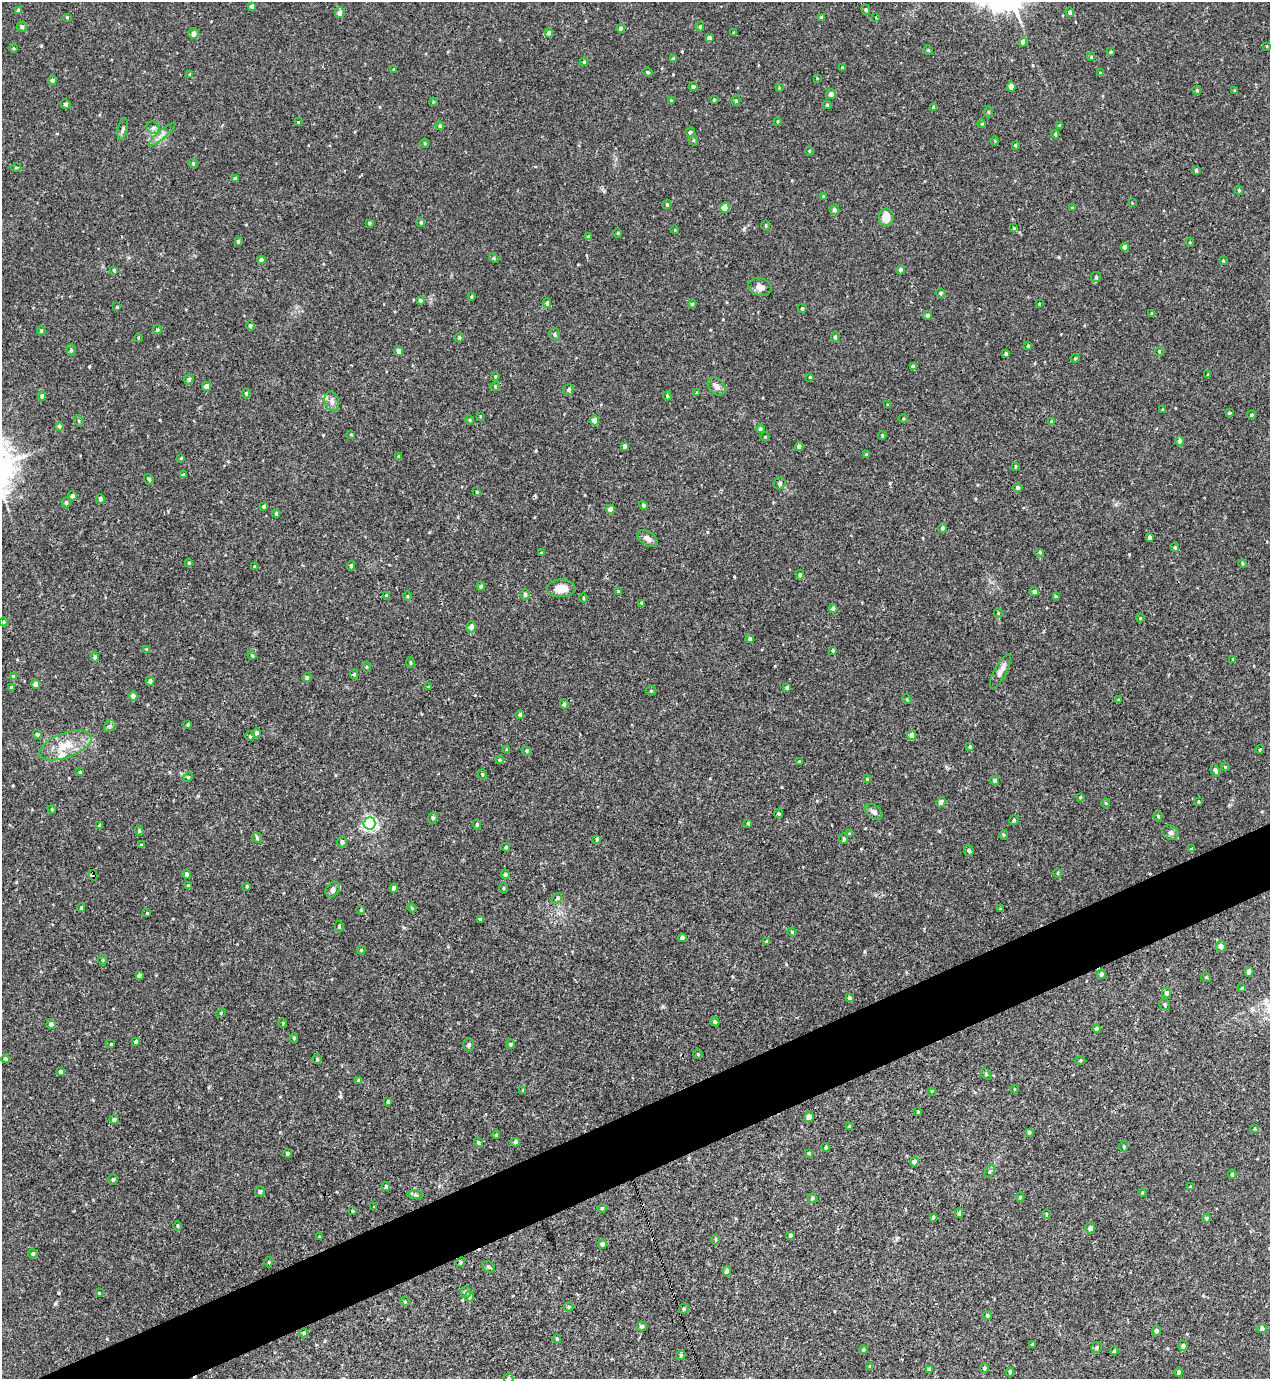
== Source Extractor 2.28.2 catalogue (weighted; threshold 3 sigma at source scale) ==
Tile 7 of 4 x 4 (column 3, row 2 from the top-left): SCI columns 2687-3954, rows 2814-4190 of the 5522 x 5568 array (HDU 1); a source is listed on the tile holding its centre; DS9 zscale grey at full resolution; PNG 1272 x 1381 px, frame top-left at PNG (2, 2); each listed source drawn as its Kron ellipse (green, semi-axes under 4 px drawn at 4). Shown black and unused: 4% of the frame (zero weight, under 3 of 4 exposures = <1% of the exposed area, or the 3 px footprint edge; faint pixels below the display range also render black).
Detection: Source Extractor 2.28.2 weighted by HDU 2 'WHT'; one run over the whole footprint, this tile lists its part. Background 0.02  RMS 0.0041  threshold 0.0185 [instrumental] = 3 sigma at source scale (4.5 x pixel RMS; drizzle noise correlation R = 1.50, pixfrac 1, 0.05/0.05 arcsec/px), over >= 5 px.
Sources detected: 376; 2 cosmic-ray / hot-pixel residue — neither listed nor drawn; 2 inside a brighter listed object's ellipse — not listed separately; the other 372 listed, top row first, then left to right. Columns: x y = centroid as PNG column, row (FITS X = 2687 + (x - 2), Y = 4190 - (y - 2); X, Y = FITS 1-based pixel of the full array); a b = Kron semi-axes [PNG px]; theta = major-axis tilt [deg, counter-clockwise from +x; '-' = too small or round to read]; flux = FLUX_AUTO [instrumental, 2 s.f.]
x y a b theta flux
252 6 4 4 - 1.2
19 10 4 4 - 1.3
866 10 5 4 - 0.51
1070 12 4 4 - 1.3
340 13 5 5 - 1.9
67 17 5 4 - 0.44
822 17 4 3 - 0.92
876 17 2 2 - 0.28
22 27 5 4 - 0.75
700 27 5 4 - 0.61
621 28 4 4 - 1.1
193 33 5 5 - 1.8
549 33 4 4 - 1.5
733 33 4 3 - 0.35
709 38 4 4 - 1.3
1023 42 5 4 - 2.3
1267 46 4 2 - 0.3
13 48 4 3 - 0.38
928 50 5 5 - 0.54
1111 52 3 3 - 0.59
1091 57 4 3 - 0.41
673 59 4 3 - 1
584 62 4 4 - 0.59
842 68 3 3 - 0.44
394 69 3 3 - 0.36
648 72 5 3 - 0.57
1100 73 4 3 - 0.38
190 74 4 4 - 0.43
817 78 3 3 - 0.27
52 80 4 4 - 0.98
693 86 4 4 - 0.93
1011 86 5 4 - 3.6
779 88 3 3 - 0.27
1197 90 4 4 - 0.48
1235 91 4 3 - 0.46
831 94 5 5 - 1.5
671 100 4 3 - 0.31
714 100 3 3 - 0.39
736 100 5 4 - 0.56
433 102 4 3 - 0.36
66 104 5 4 - 0.88
827 105 4 3 - 0.61
933 107 4 3 - 0.67
988 112 5 3 - 0.4
778 121 3 3 - 0.39
298 122 4 3 - 0.38
982 124 4 3 - 0.34
1060 125 3 3 - 0.54
440 126 4 4 - 0.61
153 128 7 5 -43 0.92
123 129 11 5 76 1
690 132 5 4 - 0.84
162 134 17 3 40 1.3
1055 134 4 3 - 0.64
693 140 5 5 - 0.55
995 141 4 3 - 0.33
425 143 4 3 - 0.45
1015 145 3 3 - 0.65
809 151 5 3 - 0.35
193 163 4 4 - 0.46
16 167 5 3 - 0.39
1196 170 4 3 - 0.65
235 178 3 3 - 0.66
1239 190 5 4 - 0.47
824 196 4 4 - 0.62
1132 203 3 3 - 0.26
667 204 5 4 - 0.62
725 208 5 4 - 7.2
1072 208 2 2 - 0.33
835 210 5 4 - 1
886 217 8 7 - 5.6
421 222 5 4 - 0.51
369 223 4 3 - 0.59
766 225 5 3 - 0.4
1014 228 4 4 - 0.61
675 230 4 3 - 0.32
618 233 4 3 - 0.33
588 237 3 3 - 0.55
238 241 4 3 - 0.67
1190 242 4 3 - 0.34
1125 247 4 4 - 2.5
494 258 5 4 - 0.48
261 260 4 4 - 1.6
1223 261 4 3 - 0.46
114 270 4 3 - 0.54
900 270 4 4 - 1.1
1096 277 5 5 - 0.58
760 287 12 8 -18 2.5
941 293 5 4 - 0.68
471 297 4 3 - 0.42
420 300 4 4 - 0.76
547 303 5 4 - 1.1
692 304 4 4 - 0.67
1039 304 3 3 - 0.35
117 307 3 3 - 0.5
802 308 4 3 - 0.56
1152 314 3 3 - 0.57
928 315 4 4 - 0.84
250 326 5 4 - 0.72
157 330 4 4 - 0.56
41 331 4 3 - 0.68
555 334 6 5 - 0.75
835 337 5 4 - 0.68
138 338 4 3 - 0.36
459 338 4 4 - 0.74
1028 346 4 3 - 0.58
71 350 6 4 90 0.86
399 351 4 4 - 2.2
1159 351 4 4 - 0.41
1006 353 3 3 - 0.65
1075 358 4 4 - 0.39
913 367 4 4 - 1.8
1208 375 3 3 - 0.48
495 376 4 3 - 0.39
810 377 4 3 - 0.4
189 379 5 4 - 0.85
207 386 4 4 - 2.8
495 386 4 4 - 0.43
717 386 10 7 -46 2.2
569 390 6 5 - 0.84
246 393 5 4 - 0.6
697 393 4 2 - 0.32
42 396 4 4 - 1.3
667 396 4 3 - 0.48
332 401 10 7 -74 1.7
887 405 4 2 - 0.35
1163 410 3 3 - 0.5
1229 413 4 3 - 0.59
1252 415 4 4 - 0.53
480 416 4 2 - 0.27
903 418 4 3 - 0.36
470 420 5 3 - 0.43
594 420 5 4 - 3.7
79 421 6 3 -72 0.4
1051 422 4 4 - 0.59
59 426 4 4 - 0.66
760 429 4 4 - 0.99
351 434 3 3 - 0.84
882 436 4 3 - 0.4
765 437 4 3 - 0.3
1180 441 5 4 - 1.3
624 446 4 3 - 1.1
799 447 4 4 - 1.9
866 454 3 3 - 0.5
399 456 4 3 - 0.66
181 458 4 3 - 0.33
1016 466 4 3 - 0.4
183 475 4 4 - 0.5
149 479 6 4 -54 0.5
780 483 6 6 - 0.88
1018 488 5 4 - 1
477 492 3 3 - 0.51
72 496 4 4 - 1.5
100 499 5 4 - 1.1
66 502 5 4 - 0.9
643 505 4 4 - 0.71
264 506 4 3 - 0.73
610 509 4 4 - 2.7
276 513 4 3 - 0.62
942 528 4 4 - 0.75
1150 537 4 3 - 1.2
648 539 11 7 -36 2.2
1175 547 4 3 - 0.47
1040 552 4 3 - 0.44
541 553 3 3 - 0.33
189 563 4 4 - 0.46
1243 563 4 4 - 0.51
255 566 3 3 - 0.49
351 566 4 4 - 0.86
800 575 5 4 - 0.84
481 586 4 4 - 0.79
561 588 14 8 1 5.1
618 591 4 3 - 0.51
1034 592 4 4 - 1.2
525 594 5 4 - 0.98
386 595 4 4 - 0.68
408 596 5 3 - 0.43
1056 597 4 3 - 0.68
583 598 5 3 - 0.37
642 603 4 3 - 0.76
833 608 4 4 - 1.3
998 613 5 4 - 0.47
1140 618 4 4 - 0.36
4 622 4 3 - 0.41
471 627 5 5 - 1.7
750 639 4 4 - 0.98
146 649 4 3 - 0.32
833 650 4 3 - 0.44
252 655 5 4 - 0.55
95 657 5 4 - 0.79
1233 659 3 3 - 0.53
410 663 5 3 - 0.43
367 667 5 3 - 0.36
1000 672 19 6 62 2.6
354 674 5 4 - 0.56
13 676 4 4 - 0.39
307 678 4 4 - 1.1
150 681 4 4 - 1.3
36 684 4 4 - 3.2
11 687 4 3 - 0.4
429 687 4 3 - 0.4
787 687 3 3 - 0.63
651 691 5 5 - 0.49
133 696 4 4 - 2.1
907 699 5 4 - 0.45
1119 700 4 2 - 0.3
564 704 5 4 - 0.64
520 714 4 4 - 0.76
188 724 4 3 - 0.41
110 726 6 5 - 0.73
256 733 4 4 - 1.3
37 734 4 4 - 0.6
912 735 4 4 - 4
250 736 4 4 - 0.59
65 745 27 12 20 8.9
970 747 3 3 - 0.64
1260 749 4 3 - 0.31
506 750 4 3 - 0.39
526 751 5 4 - 0.52
500 760 4 3 - 0.42
799 762 4 3 - 0.52
1225 767 4 4 - 0.37
1215 770 6 4 -66 1.3
80 772 4 4 - 0.4
482 774 5 3 - 0.49
188 777 5 4 - 0.47
867 779 4 4 - 0.39
995 780 4 4 - 1.1
1080 797 4 3 - 0.32
941 802 5 4 - 1.3
1198 802 3 2 - 0.39
1106 803 4 4 - 0.41
52 809 4 3 - 0.44
874 812 9 6 -37 1.6
779 814 4 4 - 0.74
1158 816 4 4 - 0.6
433 818 5 4 - 0.56
1014 820 5 4 - 0.64
369 823 6 6 - 94
748 823 4 3 - 0.64
100 825 4 3 - 0.81
477 825 5 4 - 0.57
139 831 5 4 - 0.51
1170 833 9 7 -25 1.2
849 834 4 3 - 0.46
1004 835 5 3 - 0.4
257 838 5 4 - 0.63
597 839 3 3 - 1.8
844 839 5 4 - 0.51
342 842 5 5 - 0.96
141 845 4 3 - 0.42
506 847 4 4 - 0.57
1192 849 3 3 - 0.55
969 851 5 5 - 0.97
1058 873 5 3 - 0.38
187 874 5 4 - 1
505 874 5 4 - 0.69
93 875 5 4 - 52
188 885 4 3 - 0.46
247 886 3 2 - 0.41
394 888 4 4 - 1.2
504 888 5 3 - 0.4
333 890 8 6 55 1.9
557 898 5 4 - 0.64
81 907 4 3 - 0.44
412 908 4 4 - 0.43
1000 909 3 3 - 0.36
361 910 4 4 - 0.47
147 913 3 3 - 0.31
480 919 3 3 - 0.47
339 926 6 4 90 0.61
792 932 4 3 - 0.41
682 938 4 4 - 1.5
767 942 4 4 - 0.57
1221 946 5 5 - 1.6
361 950 4 4 - 0.51
103 960 5 3 - 0.45
1249 972 5 4 - 2.8
1101 974 5 4 - 0.8
139 975 4 4 - 1.2
1206 977 5 3 - 0.33
1242 988 4 3 - 0.56
1166 993 5 4 - 1.5
849 998 4 4 - 0.87
1165 1005 6 5 - 0.71
221 1013 5 4 - 0.43
715 1022 5 4 - 0.6
283 1023 5 3 - 0.35
51 1024 4 4 - 1.3
1097 1029 4 4 - 0.74
294 1038 5 4 - 0.53
136 1041 4 3 - 0.98
111 1044 4 4 - 0.42
511 1044 5 4 - 0.52
469 1045 6 5 - 0.9
698 1054 5 4 - 0.44
6 1059 4 4 - 0.87
317 1059 4 4 - 0.58
1080 1060 5 3 - 0.41
61 1072 4 4 - 1.1
986 1074 6 4 -46 0.52
359 1080 4 4 - 0.67
1014 1089 4 3 - 0.31
523 1091 4 3 - 0.63
932 1091 4 3 - 0.35
388 1102 4 3 - 1.1
918 1112 4 3 - 0.4
809 1117 5 4 - 3
114 1120 5 4 - 1
849 1127 4 3 - 0.67
1255 1128 4 3 - 0.37
1029 1132 4 4 - 0.66
496 1135 4 3 - 0.39
478 1142 4 4 - 0.78
515 1142 4 4 - 0.76
826 1147 4 3 - 0.56
1124 1147 5 4 - 0.52
287 1153 4 4 - 0.88
809 1153 4 3 - 0.42
914 1162 4 4 - 1.5
990 1171 7 4 58 0.66
1232 1174 4 4 - 0.54
113 1180 5 5 - 0.85
386 1187 4 4 - 0.78
1191 1187 4 4 - 0.53
260 1191 5 5 - 0.79
1142 1193 4 3 - 0.38
415 1195 8 4 -1 0.76
1020 1197 4 4 - 0.55
812 1198 5 4 - 0.61
374 1207 3 3 - 0.32
602 1208 4 4 - 0.49
352 1211 4 3 - 0.4
959 1213 5 3 - 0.74
1046 1214 5 3 - 0.38
933 1217 4 3 - 0.48
1207 1218 4 3 - 0.51
178 1226 5 3 - 0.42
1090 1228 5 5 - 1.7
791 1235 3 3 - 0.61
319 1237 4 3 - 0.31
716 1239 6 3 89 0.45
602 1244 4 4 - 1
33 1254 5 4 - 0.77
269 1262 5 3 - 0.35
460 1262 5 4 - 0.65
488 1267 7 5 -38 0.76
727 1271 4 4 - 2.1
465 1292 6 5 - 1
99 1293 3 2 - 0.3
469 1296 5 4 - 0.96
405 1302 5 4 - 0.48
569 1307 5 4 - 0.56
684 1309 5 4 - 0.6
987 1315 4 4 - 0.78
642 1326 5 5 - 0.99
1262 1328 5 4 - 1.2
1156 1331 5 4 - 0.85
304 1333 5 4 - 0.51
557 1339 4 4 - 0.53
1032 1344 3 2 - 0.33
1183 1346 5 5 - 0.91
1096 1348 5 5 - 0.68
863 1350 4 3 - 0.53
1114 1351 4 4 - 0.44
681 1355 4 4 - 0.54
870 1366 4 3 - 0.39
984 1368 5 4 - 0.81
929 1369 3 3 - 0.69
1010 1372 4 4 - 0.52
1179 1372 4 4 - 1
509 1378 5 5 - 0.79
Overlapping masked pixels (flux is a lower limit): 1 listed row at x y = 93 875
Isophote crosses this tile's border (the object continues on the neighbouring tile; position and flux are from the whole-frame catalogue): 1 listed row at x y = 509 1378